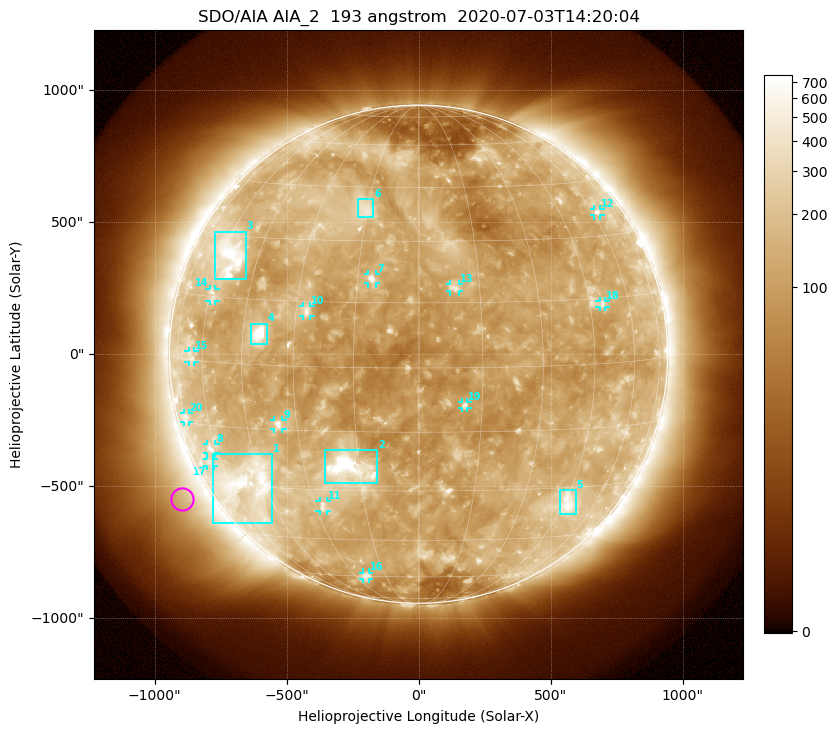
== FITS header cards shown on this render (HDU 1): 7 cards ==
TELESCOP= 'SDO/AIA'
INSTRUME= 'AIA_2'
WAVELNTH=                  193
WAVEUNIT= 'angstrom'
DATE-OBS= '2020-07-03T14:20:04.84'
CTYPE1  = 'HPLN-TAN'
CTYPE2  = 'HPLT-TAN'

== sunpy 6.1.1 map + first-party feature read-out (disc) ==
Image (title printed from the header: SDO/AIA AIA_2  193 angstrom  2020-07-03T14:20:04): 1024 x 1024 px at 2.4 arcsec/px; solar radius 944 arcsec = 393 px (full disc in frame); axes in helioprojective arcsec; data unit not stated in the header (colour bar unlabelled)
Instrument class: DISC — disc imager (sunpy class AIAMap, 193 A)
Bright regions (active regions / flare kernels): reference = the median radial profile (limb darkening/brightening removed); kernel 9 px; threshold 5 sigma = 206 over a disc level ~117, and >= 1.15x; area >= 12 px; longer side >= 9 px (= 22 arcsec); searched inside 0.97 R_sun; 22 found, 20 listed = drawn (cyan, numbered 1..; 14 of them under ~33 arcsec drawn as corner ticks so the feature stays visible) (cap 20 boxes per figure: the strongest are kept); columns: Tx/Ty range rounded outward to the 5 arcsec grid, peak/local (2 s.f.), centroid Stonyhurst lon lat
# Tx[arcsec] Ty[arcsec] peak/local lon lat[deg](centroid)
1 -780..-555 -640..-380 5.8 -51 -29
2 -355..-155 -490..-365 16 -17 -24
3 -775..-655 280..465 6.6 -57 +25
4 -635..-575 35..115 17 -40 +7
5 535..595 -605..-515 5.1 +46 -34
6 -230..-170 520..590 3.7 -16 +38
7 -195..-160 265..305 6.7 -11 +21
8 -805..-770 -375..-340 4.2 -63 -21
9 -550..-515 -285..-250 5.2 -35 -14
10 -440..-410 145..185 4.4 -27 +13
11 -375..-345 -595..-555 4 -28 -35
12 665..690 525..550 4.1 +63 +36
13 120..155 235..265 4.5 +9 +19
14 -795..-770 200..250 3 -59 +16
15 -870..-850 -30..15 2.8 -66 +1
16 -210..-185 -855..-825 3.1 -25 -60
17 -805..-775 -425..-395 2.5 -66 -24
18 685..710 180..205 3.4 +49 +14
19 165..185 -205..-180 4.8 +11 -9
20 -890..-870 -260..-220 2.6 -73 -14
Off-limb structures (1.02-1.3 R_sun): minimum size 162 px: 4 found; the strongest spans PA ~95..145 deg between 1.04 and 1.3 R_sun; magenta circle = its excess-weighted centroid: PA ~120 deg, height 1.11 R_sun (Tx ~-895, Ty ~-550 arcsec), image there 2.3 x the reference